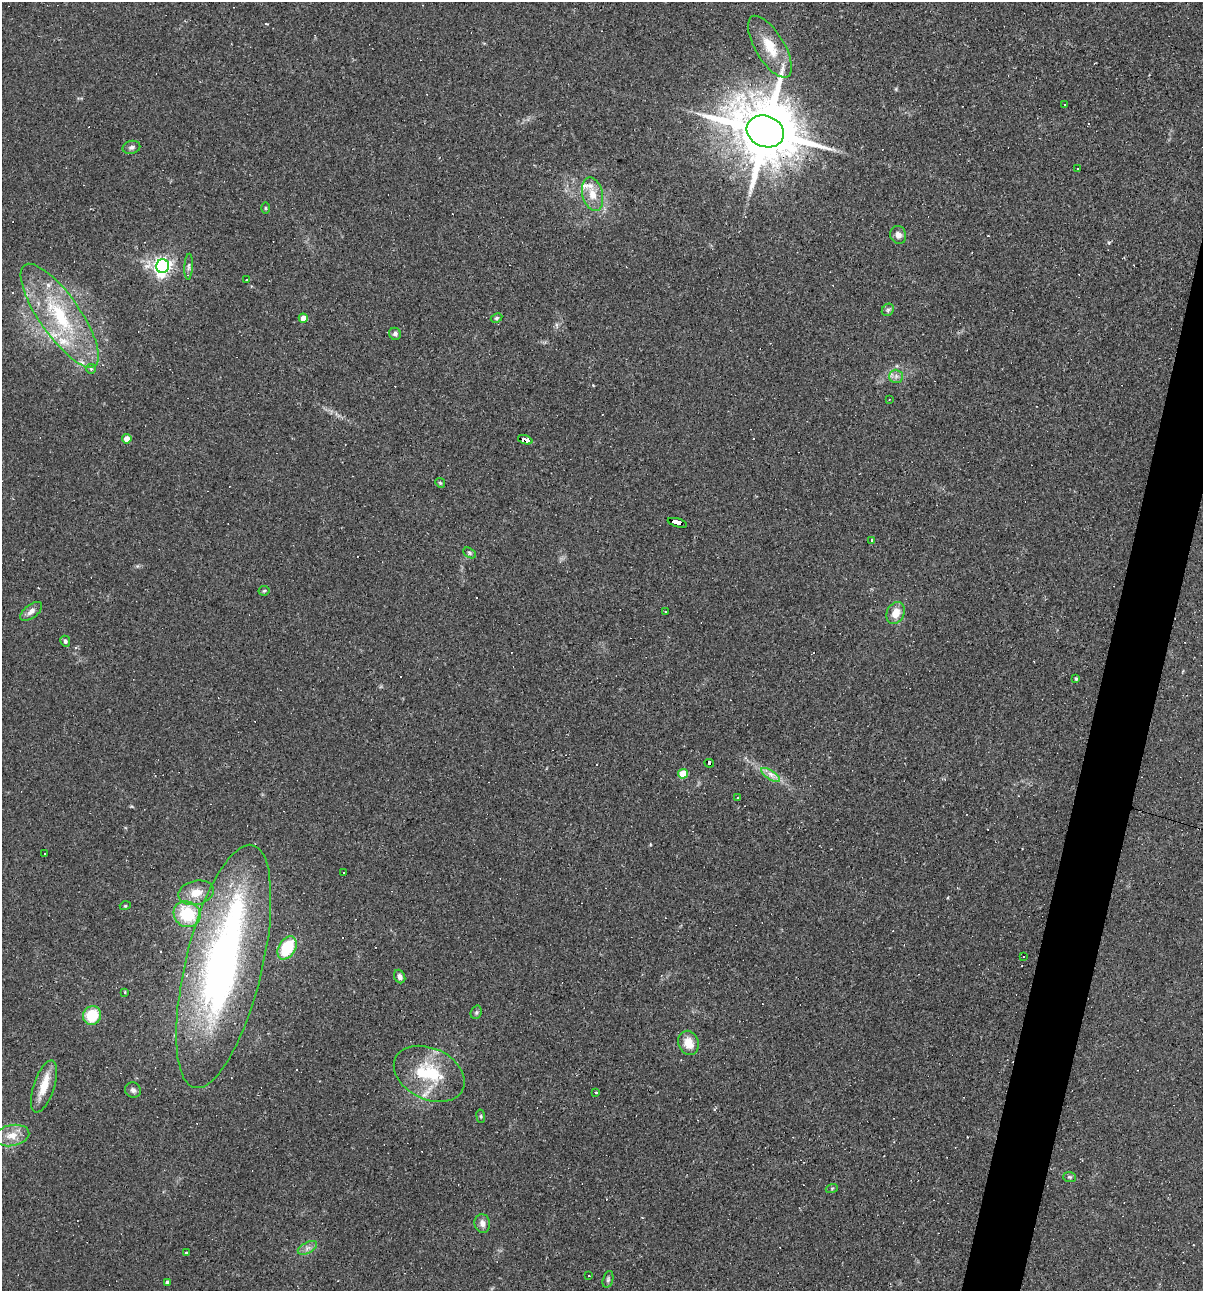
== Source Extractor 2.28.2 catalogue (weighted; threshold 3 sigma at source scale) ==
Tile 10 of 4 x 4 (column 2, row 3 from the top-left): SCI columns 1323-2523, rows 1289-2577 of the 5172 x 5154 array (HDU 1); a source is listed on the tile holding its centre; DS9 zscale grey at full resolution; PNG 1205 x 1293 px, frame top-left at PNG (2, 2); each listed source drawn as its Kron ellipse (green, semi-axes under 4 px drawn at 4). Shown black and unused: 3% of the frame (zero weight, under 2 of 3 exposures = <1% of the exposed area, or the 3 px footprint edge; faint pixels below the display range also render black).
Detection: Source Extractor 2.28.2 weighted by HDU 2 'WHT'; one run over the whole footprint, this tile lists its part. Background 0.0888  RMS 0.0065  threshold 0.0292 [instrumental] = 3 sigma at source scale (4.5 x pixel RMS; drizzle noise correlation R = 1.50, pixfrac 1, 0.05/0.05 arcsec/px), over >= 5 px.
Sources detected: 97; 28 cosmic-ray / hot-pixel residue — neither listed nor drawn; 7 inside a brighter listed object's ellipse — not listed separately; the other 62 listed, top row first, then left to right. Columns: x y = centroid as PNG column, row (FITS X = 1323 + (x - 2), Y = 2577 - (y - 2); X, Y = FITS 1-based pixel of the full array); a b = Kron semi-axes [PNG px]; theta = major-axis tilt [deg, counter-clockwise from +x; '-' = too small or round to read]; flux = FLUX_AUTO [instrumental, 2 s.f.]
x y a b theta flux
770 47 35 14 -59 18
1065 104 3 2 - 0.75
765 131 19 15 -22 6500
131 147 9 6 14 1.9
1077 169 3 3 - 15
592 194 17 10 -76 8.9
265 208 5 3 - 0.67
898 235 9 8 - 3.5
163 266 7 6 - 240
189 267 13 4 87 1.8
247 279 3 3 - 1.7
888 310 7 5 46 1.4
60 316 61 20 -55 58
303 318 4 4 - 6.3
496 318 6 4 27 1
395 334 6 6 - 2
91 369 5 4 - 0.83
896 376 7 6 - 2.3
889 400 3 2 - 0.4
127 439 4 4 - 8.3
525 440 7 4 -19 54
440 483 5 4 - 0.83
677 523 10 3 -16 120
872 540 3 3 - 1.2
469 553 7 4 -28 1.2
264 591 5 5 - 0.94
31 611 13 6 38 3.3
665 612 3 2 - 0.59
896 613 11 8 66 8
65 641 6 5 - 1.4
1076 679 3 3 - 0.97
709 763 5 3 - 19
683 774 5 5 - 19
771 775 11 4 -34 3.2
737 797 3 3 - 0.72
45 853 3 2 - 0.85
344 872 3 2 - 0.96
196 893 18 12 13 9.6
125 906 5 3 - 0.66
187 914 14 12 -35 29
287 948 12 8 59 29
1024 957 3 2 - 0.6
224 966 125 38 76 280
400 977 7 5 -64 2.3
125 992 3 2 - 0.89
476 1012 7 5 69 1.2
92 1015 9 9 - 20
688 1043 12 10 -69 9.3
429 1074 37 25 -25 35
44 1086 27 10 71 12
133 1090 8 7 - 2.1
596 1093 3 2 - 0.83
481 1116 7 3 -82 0.82
12 1135 17 10 11 8.1
1070 1177 6 5 - 1.1
832 1188 6 4 19 0.92
482 1223 9 8 - 3.5
307 1248 10 5 27 2.6
187 1253 3 3 - 2.7
588 1275 3 3 - 1.3
608 1279 9 5 75 1.5
167 1282 4 3 - 2.3
Overlapping masked pixels (flux is a lower limit): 4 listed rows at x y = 765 131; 525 440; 677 523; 709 763